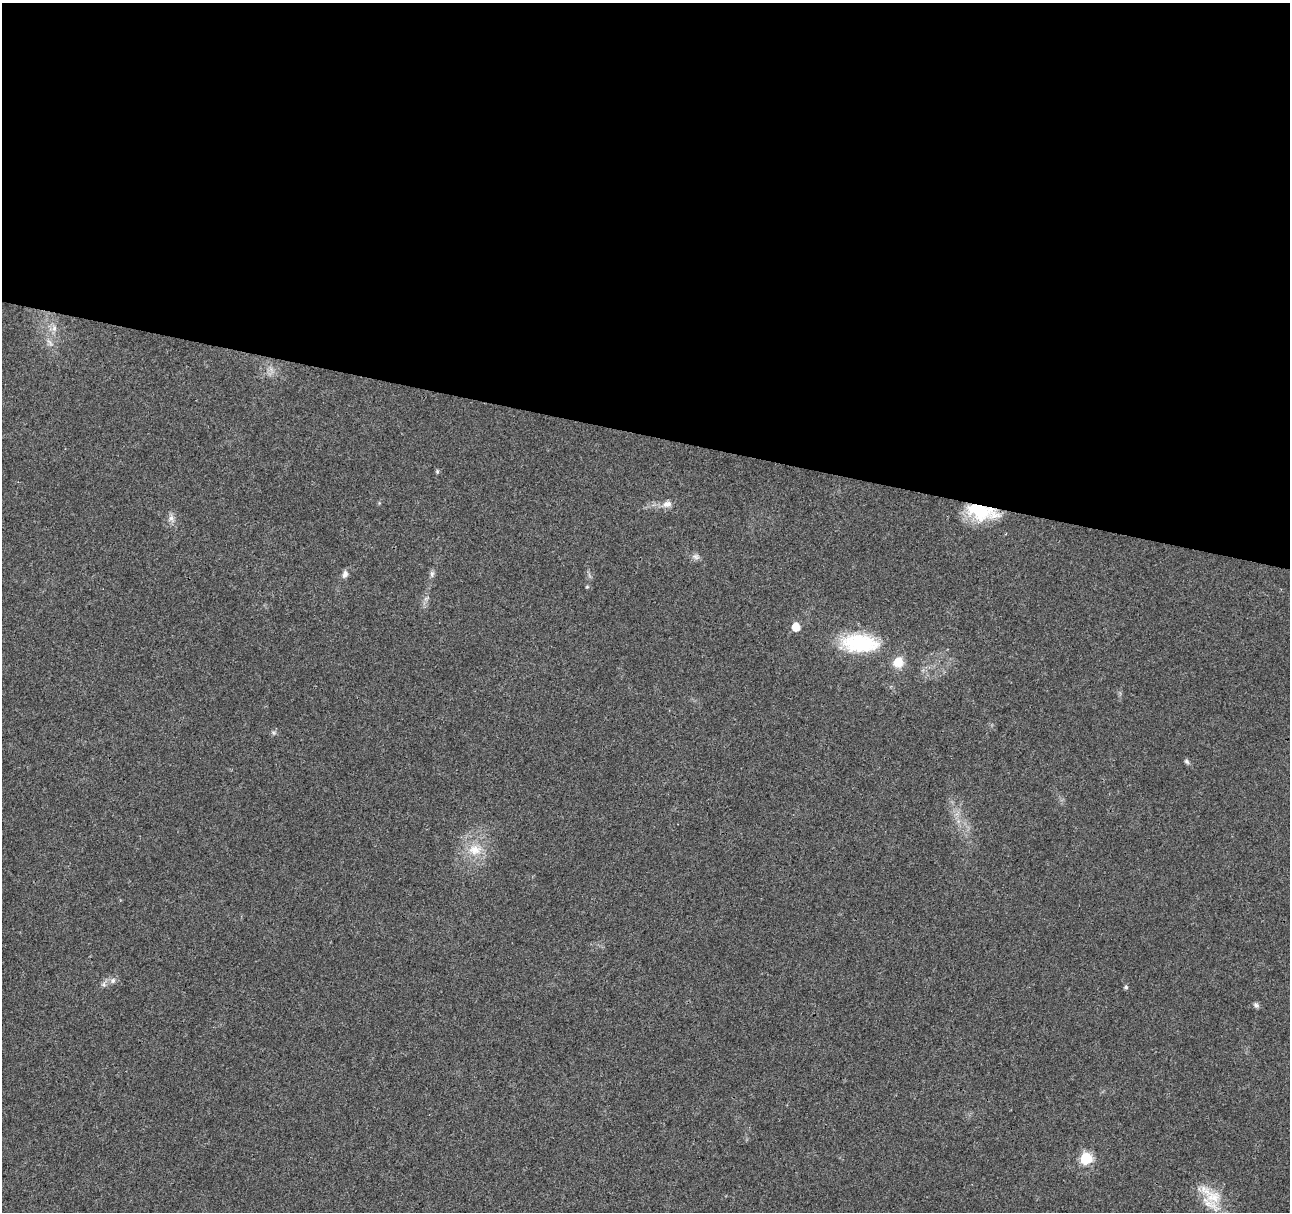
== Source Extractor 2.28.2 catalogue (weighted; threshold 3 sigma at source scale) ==
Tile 3 of 4 x 4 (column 3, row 1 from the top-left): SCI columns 2595-3882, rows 3863-5072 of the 5178 x 5357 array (HDU 1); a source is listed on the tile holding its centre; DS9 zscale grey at full resolution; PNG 1292 x 1214 px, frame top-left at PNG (2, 3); no overlay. Shown black and unused: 36% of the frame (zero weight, under 3 of 4 exposures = <1% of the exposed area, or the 3 px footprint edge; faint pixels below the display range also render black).
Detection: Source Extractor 2.28.2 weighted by HDU 2 'WHT'; one run over the whole footprint, this tile lists its part. Background 0.0265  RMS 0.0036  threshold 0.0164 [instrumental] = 3 sigma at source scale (4.5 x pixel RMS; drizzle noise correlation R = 1.50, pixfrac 1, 0.0396/0.0396 arcsec/px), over >= 5 px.
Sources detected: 19; all 19 listed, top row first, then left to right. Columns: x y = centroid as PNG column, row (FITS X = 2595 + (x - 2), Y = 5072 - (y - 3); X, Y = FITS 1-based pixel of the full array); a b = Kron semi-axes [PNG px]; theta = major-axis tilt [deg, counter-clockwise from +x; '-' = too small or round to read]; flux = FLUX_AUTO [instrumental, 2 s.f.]
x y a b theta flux
54 328 10 6 89 1.7
50 342 12 4 -50 1.3
437 471 6 4 72 0.52
667 504 13 9 11 2.4
981 512 39 17 -12 19
171 518 10 7 -76 1.6
696 557 9 8 - 1.4
345 574 10 7 74 1.5
432 574 9 6 89 1.1
796 627 8 7 - 4.8
859 643 46 22 -4 26
898 662 12 11 - 5.7
1187 761 8 5 -41 0.78
475 850 20 16 3 8.1
113 980 8 6 74 1.1
1126 987 5 5 - 0.64
1256 1005 8 6 -28 0.92
1086 1159 7 7 - 25
1211 1195 40 16 -38 11
Overlapping masked pixels (flux is a lower limit): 1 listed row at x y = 981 512